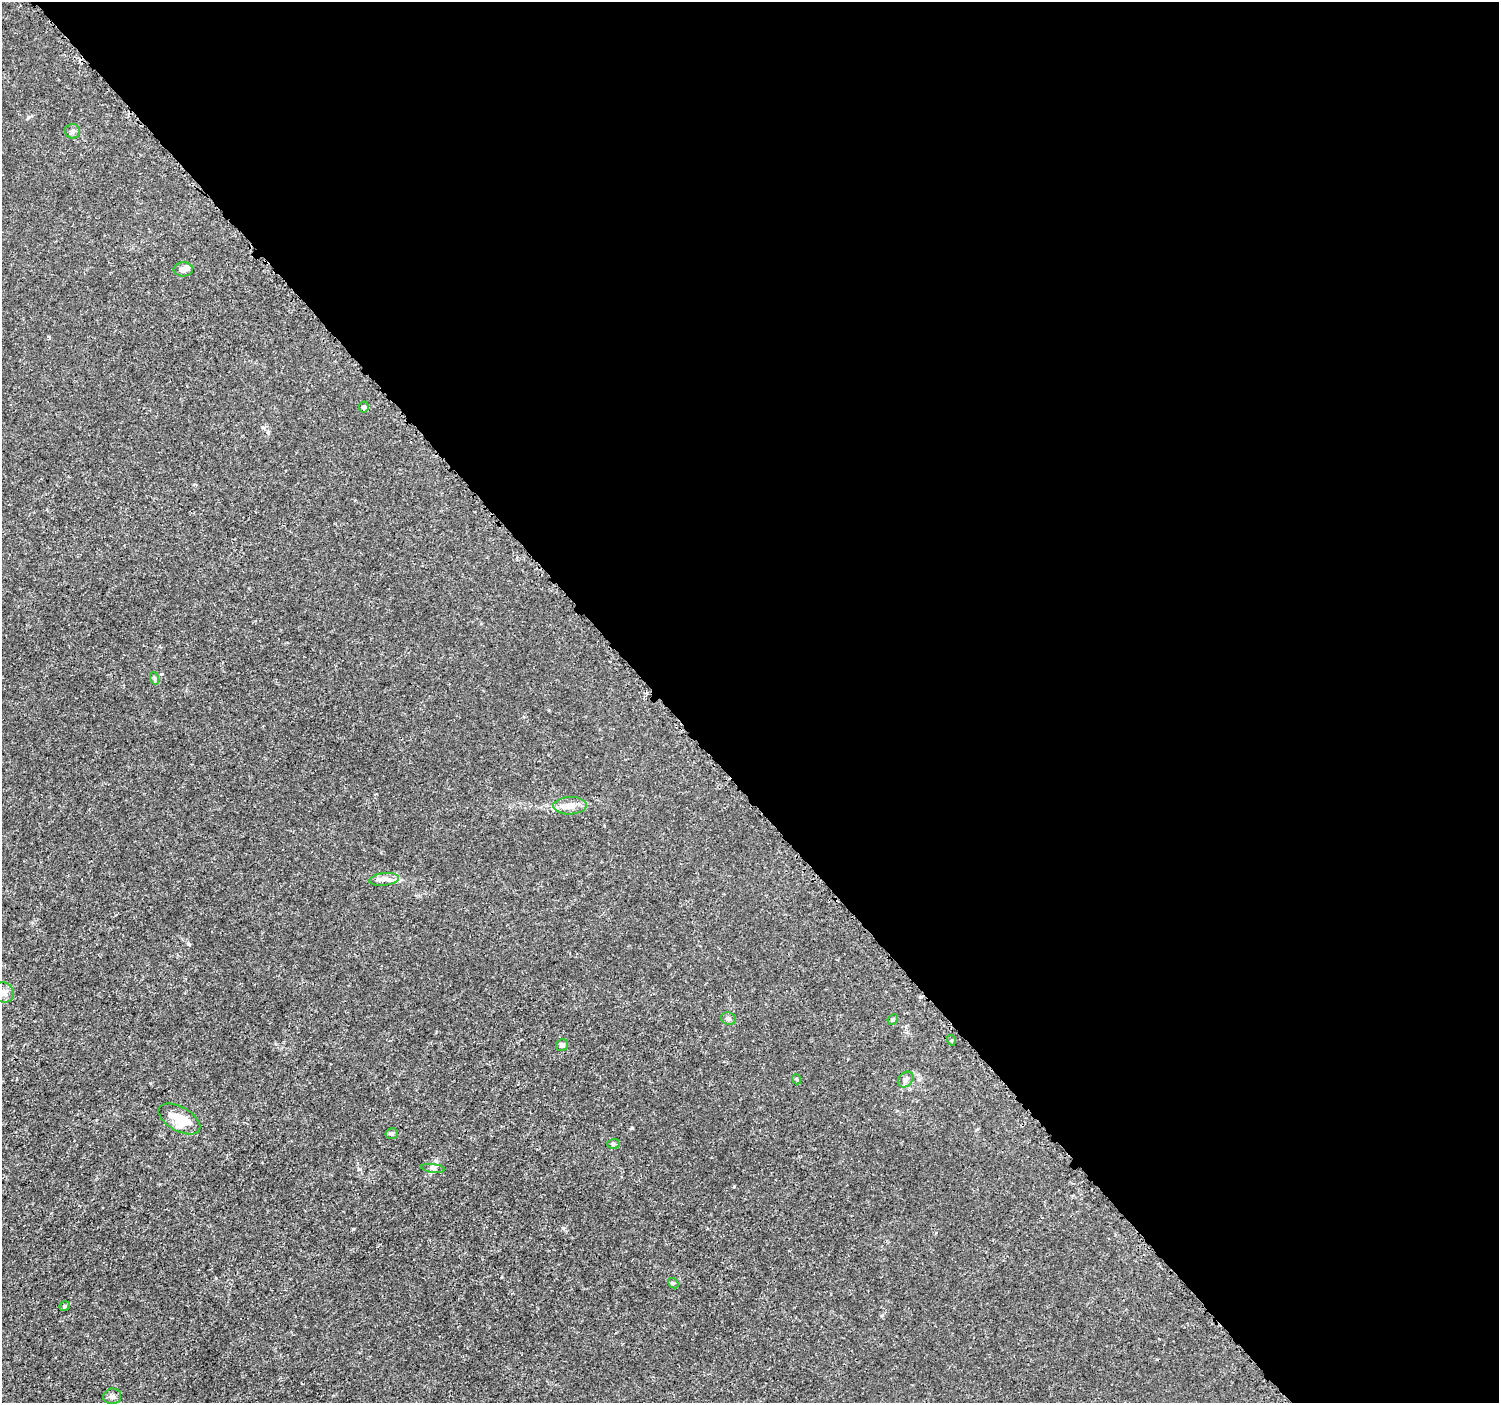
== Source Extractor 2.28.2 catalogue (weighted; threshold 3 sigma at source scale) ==
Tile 8 of 4 x 4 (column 4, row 2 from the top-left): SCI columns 4512-6008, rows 2965-4365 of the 6038 x 5992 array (HDU 1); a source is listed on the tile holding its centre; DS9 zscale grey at full resolution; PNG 1501 x 1405 px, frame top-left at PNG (2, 2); each listed source drawn as its Kron ellipse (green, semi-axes under 4 px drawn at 4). Shown black and unused: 56% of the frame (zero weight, under 3 of 5 exposures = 2% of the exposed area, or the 3 px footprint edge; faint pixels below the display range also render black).
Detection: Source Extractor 2.28.2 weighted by HDU 2 'WHT'; one run over the whole footprint, this tile lists its part. Background 0.00153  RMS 7.0e-04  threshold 0.00316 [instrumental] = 3 sigma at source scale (4.5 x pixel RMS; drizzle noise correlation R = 1.50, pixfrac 1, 0.0396/0.0396 arcsec/px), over >= 5 px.
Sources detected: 21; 1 inside a brighter listed object's ellipse — not listed separately; the other 20 listed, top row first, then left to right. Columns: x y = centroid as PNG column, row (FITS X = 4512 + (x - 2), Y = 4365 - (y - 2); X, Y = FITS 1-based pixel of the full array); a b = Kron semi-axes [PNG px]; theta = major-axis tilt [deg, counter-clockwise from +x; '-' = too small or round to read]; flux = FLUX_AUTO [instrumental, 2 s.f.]
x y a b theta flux
72 131 7 7 - 0.2
183 269 9 7 1 0.32
364 407 5 5 - 0.17
154 678 6 4 -71 0.11
570 806 17 8 2 0.89
384 879 15 6 7 0.43
4 993 11 9 -34 0.44
728 1019 7 6 - 0.22
893 1019 6 4 46 0.094
951 1040 5 3 - 0.066
562 1045 6 6 - 0.2
796 1079 5 3 - 0.061
906 1080 9 6 47 0.21
179 1119 23 12 -29 1.9
392 1134 6 5 - 0.14
613 1144 6 5 - 0.11
433 1168 12 4 -7 0.17
673 1283 6 4 -40 0.097
65 1306 5 4 - 0.13
112 1396 9 8 - 0.22
Isophote crosses this tile's border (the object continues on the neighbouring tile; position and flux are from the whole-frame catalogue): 1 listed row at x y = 4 993
Unlisted compact peaks at least as high as the median listed source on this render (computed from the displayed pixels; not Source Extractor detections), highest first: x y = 353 1229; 632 1128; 563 1228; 734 1186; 29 117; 161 674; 188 944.